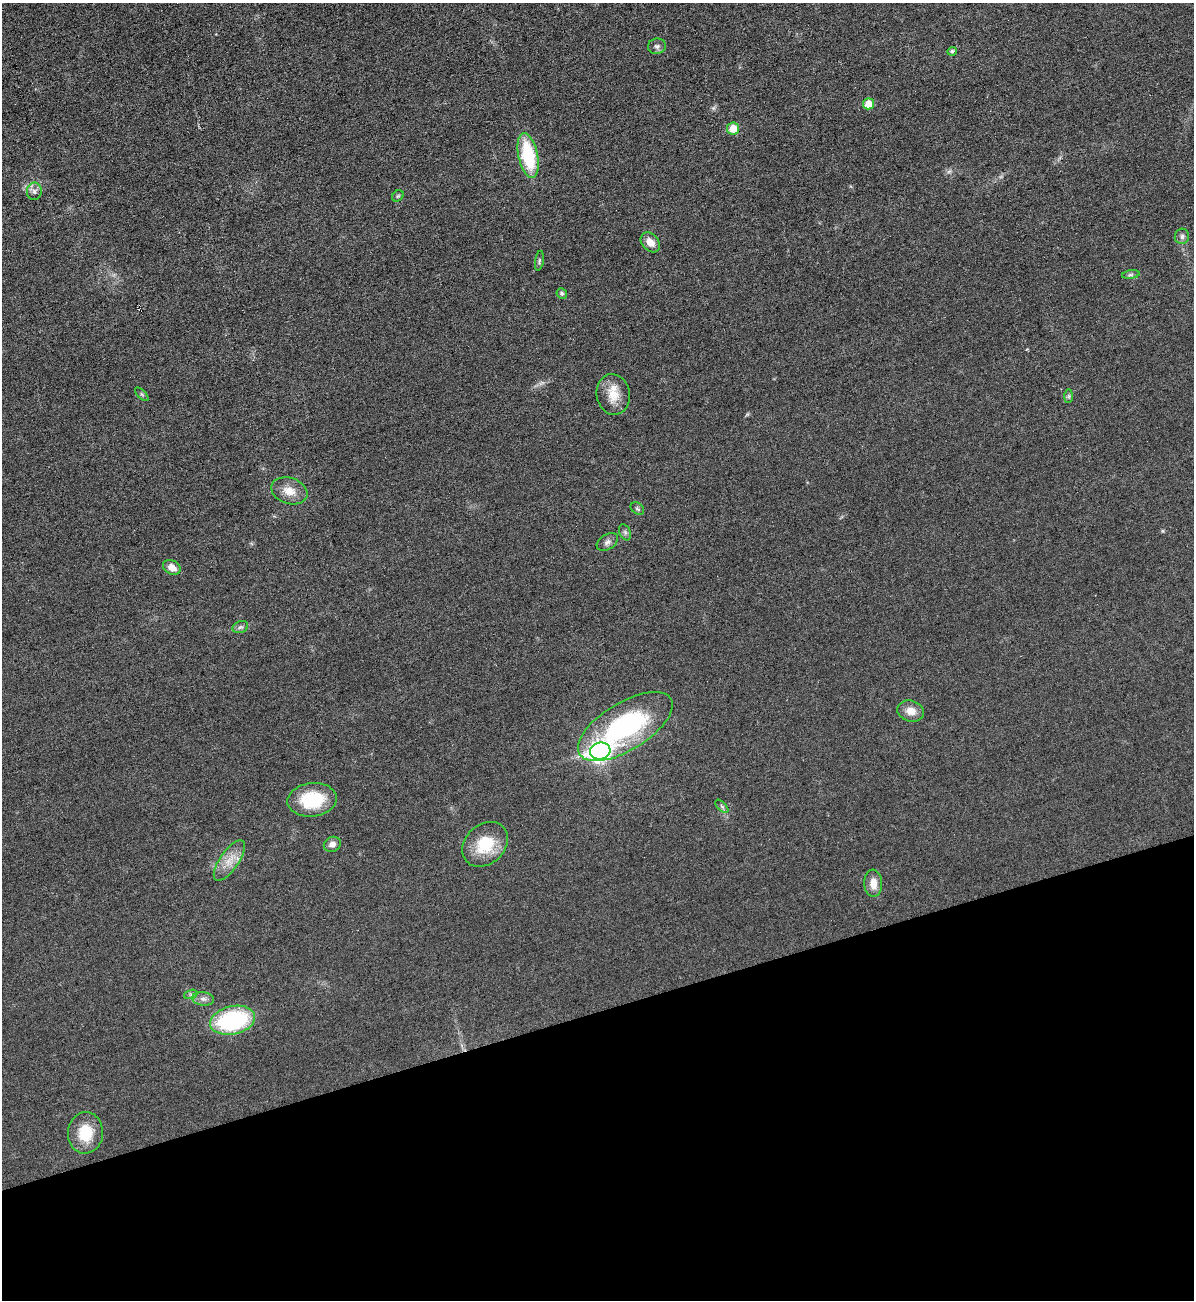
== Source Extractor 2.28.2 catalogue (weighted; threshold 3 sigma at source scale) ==
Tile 14 of 4 x 4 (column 2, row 4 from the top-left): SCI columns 1458-2649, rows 1-1298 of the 5175 x 5193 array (HDU 1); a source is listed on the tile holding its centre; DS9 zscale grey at full resolution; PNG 1196 x 1302 px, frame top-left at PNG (2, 3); each listed source drawn as its Kron ellipse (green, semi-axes under 4 px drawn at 4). Shown black and unused: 22% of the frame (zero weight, under 3 of 6 exposures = <1% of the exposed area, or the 3 px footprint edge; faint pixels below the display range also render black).
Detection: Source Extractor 2.28.2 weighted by HDU 2 'WHT'; one run over the whole footprint, this tile lists its part. Background 0.0232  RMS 0.0037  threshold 0.0151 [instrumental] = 3 sigma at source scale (4.09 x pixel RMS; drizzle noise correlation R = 1.36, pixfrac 0.8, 0.05/0.05 arcsec/px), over >= 5 px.
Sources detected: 34; all 34 listed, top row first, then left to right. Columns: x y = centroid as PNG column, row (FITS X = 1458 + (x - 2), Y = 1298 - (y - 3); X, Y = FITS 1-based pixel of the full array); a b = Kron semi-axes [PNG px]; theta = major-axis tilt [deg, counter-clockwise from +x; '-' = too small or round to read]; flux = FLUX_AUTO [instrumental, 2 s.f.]
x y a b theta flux
657 46 9 7 8 1.2
952 51 5 4 - 0.71
869 104 5 5 - 5.6
733 129 6 6 - 6
528 156 23 9 -78 22
34 191 8 7 - 1.4
398 196 6 5 - 0.51
1182 236 8 7 - 1.1
650 242 11 8 -48 3.3
539 261 10 3 81 0.58
1131 275 9 4 9 0.77
562 293 5 5 - 0.72
142 394 8 3 -45 0.46
613 394 20 16 -80 6.3
1069 396 7 4 89 0.57
289 491 18 13 -18 4.6
637 509 7 5 -35 0.63
625 532 8 5 -65 0.81
607 542 11 7 32 1.4
172 567 9 6 -30 2.9
240 627 8 5 20 0.83
911 711 13 10 -17 3.6
625 726 53 24 31 55
600 751 10 8 15 170
312 800 25 16 6 16
722 806 8 3 -45 0.57
332 844 9 7 24 1.7
485 844 25 19 43 12
229 860 23 9 55 4.8
873 883 14 9 -86 3.7
191 994 7 4 18 0.64
203 999 11 6 -7 1.4
233 1020 23 14 13 37
85 1133 21 17 84 9.9